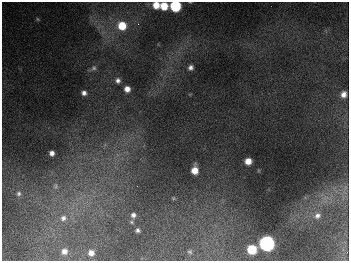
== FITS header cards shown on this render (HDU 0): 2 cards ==
NAXIS1  =                  347
NAXIS2  =                  259

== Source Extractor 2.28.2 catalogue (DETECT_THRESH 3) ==
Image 347 x 259 px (HDU 0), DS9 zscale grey, 1 PNG px = 1 image px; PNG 351 x 263 px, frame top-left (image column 1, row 259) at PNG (2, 2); no overlay
Background 676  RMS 51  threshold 153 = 3 sigma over >= 5 px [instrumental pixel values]
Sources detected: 28; all 28 listed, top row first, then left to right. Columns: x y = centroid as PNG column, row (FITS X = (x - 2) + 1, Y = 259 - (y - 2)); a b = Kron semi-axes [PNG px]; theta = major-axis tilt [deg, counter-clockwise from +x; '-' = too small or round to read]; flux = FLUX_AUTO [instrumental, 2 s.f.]
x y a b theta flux
156 5 7 6 - 4.4e+04
164 6 6 6 - 6.4e+04
175 6 7 7 - 2.6e+05
37 19 6 4 -87 4.1e+03
138 24 4 4 - 4.7e+03
122 26 8 8 - 8.4e+04
191 67 7 6 - 1.3e+04
94 68 7 6 - 8.2e+03
118 80 6 6 - 1.2e+04
127 89 6 5 - 2.2e+04
84 93 5 4 - 1.2e+04
343 94 7 6 - 2.0e+04
52 153 5 5 - 1.5e+04
248 161 6 5 - 3.5e+04
195 170 7 6 - 4.1e+04
56 186 10 8 -89 1.5e+04
19 193 7 6 - 9.4e+03
173 198 5 4 - 3.9e+03
133 215 7 7 - 1.3e+04
317 216 9 8 - 1.7e+04
63 218 10 9 - 2.3e+04
131 222 5 5 - 5.1e+03
138 230 4 4 - 8.2e+03
267 243 8 7 - 1.1e+06
252 249 7 6 - 1.2e+05
64 251 6 6 - 1.8e+04
190 252 5 4 - 5.1e+03
91 253 5 5 - 2.0e+04
At the frame edge (FLAGS 8, measured only in part): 2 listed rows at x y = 156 5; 175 6